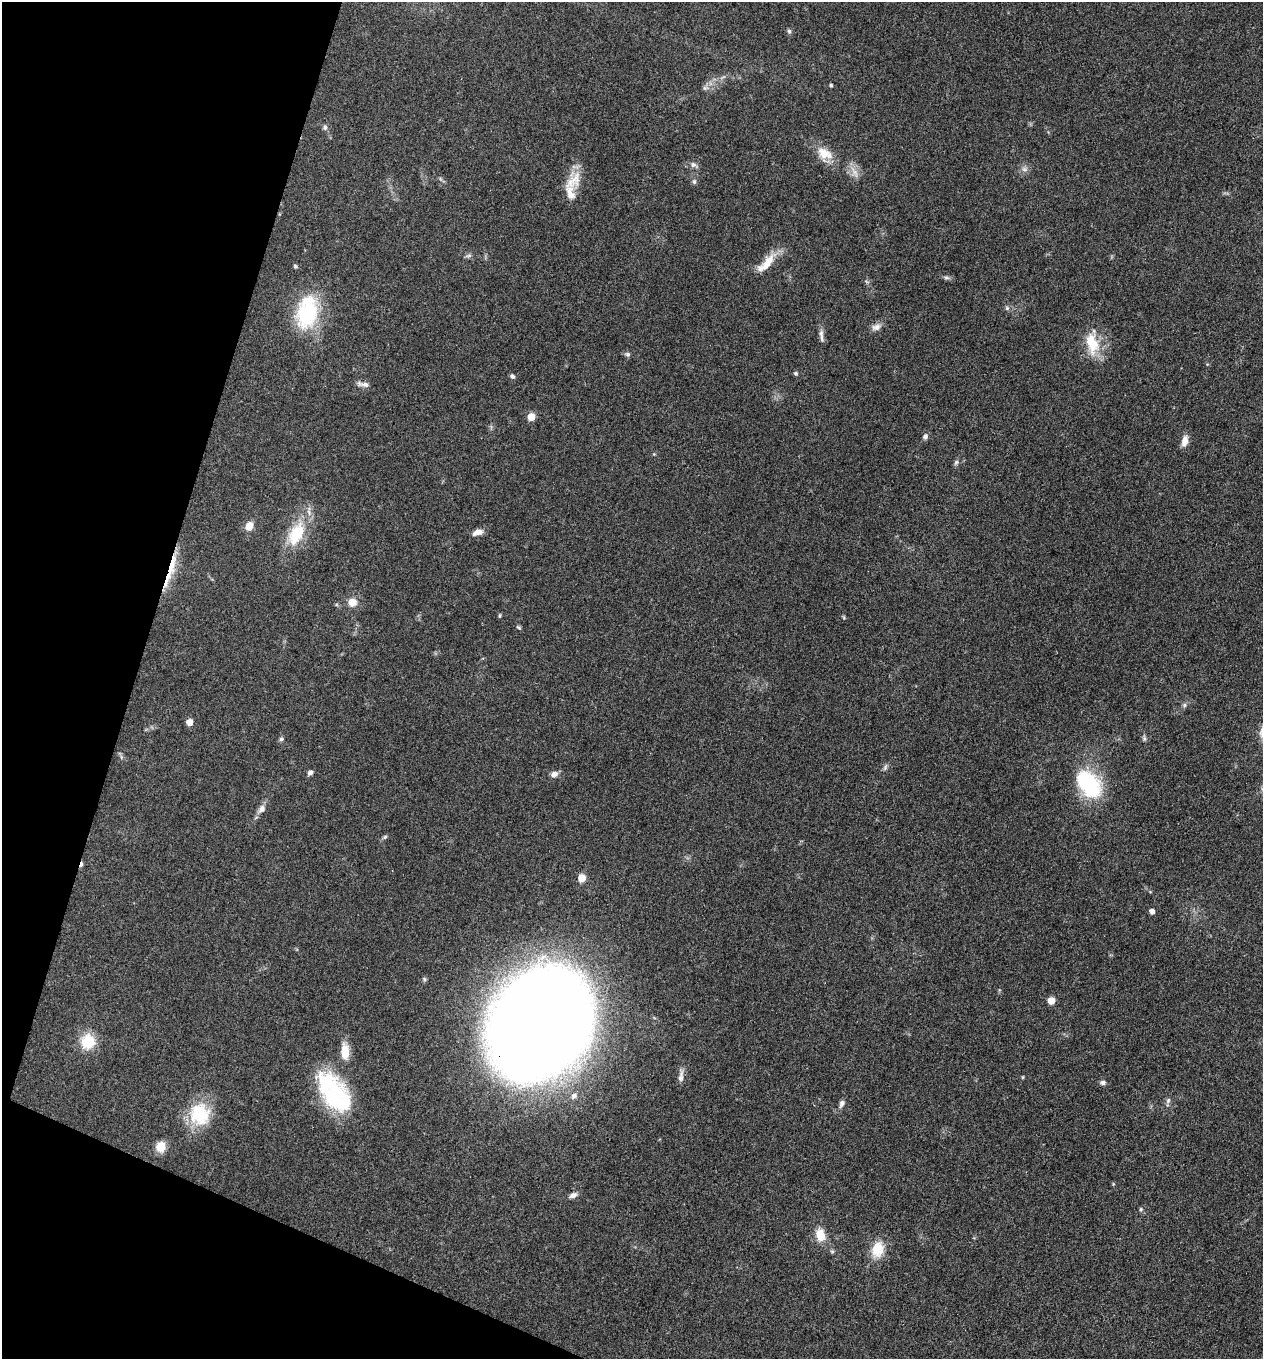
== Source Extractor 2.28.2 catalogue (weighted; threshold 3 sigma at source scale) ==
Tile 9 of 4 x 4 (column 1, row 3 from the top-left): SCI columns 264-1524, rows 1359-2715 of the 5442 x 5431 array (HDU 1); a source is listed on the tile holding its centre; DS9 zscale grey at full resolution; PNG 1265 x 1361 px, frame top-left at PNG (2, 2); no overlay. Shown black and unused: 16% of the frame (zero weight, under 3 of 4 exposures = <1% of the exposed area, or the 3 px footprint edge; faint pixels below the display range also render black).
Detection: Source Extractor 2.28.2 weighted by HDU 2 'WHT'; one run over the whole footprint, this tile lists its part. Background 0.0948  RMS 0.0059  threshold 0.0267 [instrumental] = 3 sigma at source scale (4.5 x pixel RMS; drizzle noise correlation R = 1.50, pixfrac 1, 0.05/0.05 arcsec/px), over >= 5 px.
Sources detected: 70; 1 too faint to see at this stretch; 1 inside a brighter object's white glare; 1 cosmic-ray / hot-pixel residue — not listed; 1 inside a brighter listed object's ellipse — not listed separately; the other 66 listed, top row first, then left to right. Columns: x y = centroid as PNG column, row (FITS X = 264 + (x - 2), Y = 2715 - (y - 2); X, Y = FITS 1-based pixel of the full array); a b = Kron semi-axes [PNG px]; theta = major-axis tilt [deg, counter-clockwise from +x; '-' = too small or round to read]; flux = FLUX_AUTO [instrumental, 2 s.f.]
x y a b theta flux
789 31 6 6 - 1.2
831 85 4 4 - 1
705 88 8 6 11 1.7
325 127 8 6 71 1.5
824 154 21 16 -37 11
693 165 10 7 -27 2.3
1024 169 9 6 -15 2.3
854 172 20 7 -63 5
573 181 29 18 59 13
694 182 7 5 90 1.4
468 256 10 4 9 1.2
767 263 31 11 52 11
295 266 6 5 - 0.95
946 278 9 4 -1 1.4
1007 308 6 6 - 1.3
307 312 38 23 79 50
876 327 14 9 21 3.4
821 333 12 6 85 2.7
1092 343 30 15 -83 19
627 354 8 6 -24 1.4
795 373 5 5 - 0.98
512 376 6 5 - 1.4
363 384 18 6 -10 2.8
531 417 5 5 - 14
925 436 8 6 60 2
1184 441 13 7 78 4.7
956 462 8 5 50 1.4
249 526 8 6 57 8.3
478 532 12 6 16 4.6
296 534 34 19 64 25
171 566 46 9 75 17
352 602 11 10 - 6
500 616 4 4 - 0.88
843 617 6 4 -70 0.66
518 627 8 4 -27 0.83
1184 705 6 5 - 1.2
189 722 5 5 - 9.9
1144 738 8 5 -87 1.3
281 739 6 6 - 1.2
121 757 7 4 -72 1
885 767 10 5 66 1.5
310 772 6 5 - 2.1
554 774 8 7 - 3
1089 784 34 21 -54 50
261 809 12 8 52 3.5
385 837 6 5 - 1
582 878 5 5 - 15
1152 911 4 4 - 3.5
424 979 6 5 - 0.96
1051 1001 5 5 - 12
540 1023 77 61 57 2100
88 1041 18 17 - 17
345 1052 18 9 -87 10
681 1076 19 6 86 3.3
1023 1077 5 3 - 0.51
1103 1083 8 6 -1 1.7
335 1096 48 27 -59 65
574 1096 9 7 40 2.5
1168 1100 8 6 73 1.6
842 1103 8 6 66 2.3
200 1114 29 27 89 27
161 1146 10 8 72 9.7
573 1195 11 6 25 2.6
1141 1209 6 5 - 1
820 1235 11 8 -76 13
878 1249 22 16 75 13
Overlapping masked pixels (flux is a lower limit): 2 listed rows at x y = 171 566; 540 1023